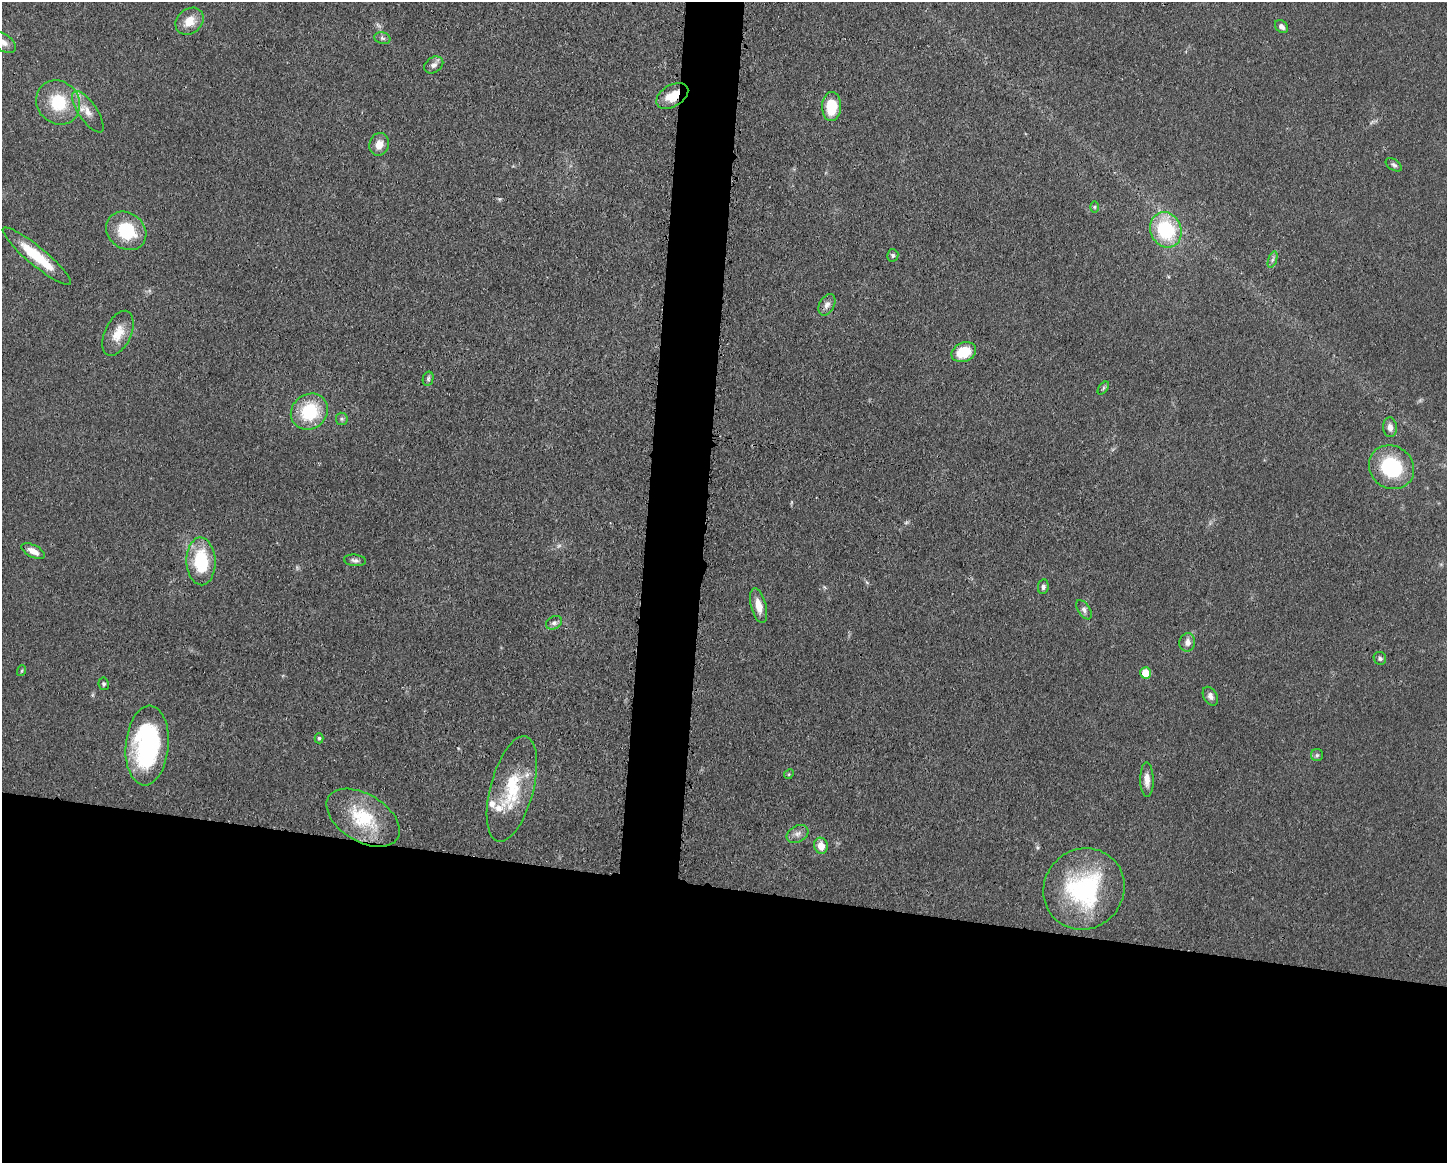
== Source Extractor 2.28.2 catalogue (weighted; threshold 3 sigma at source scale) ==
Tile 11 of 3 x 4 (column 2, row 4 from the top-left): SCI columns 1563-3007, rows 3-1163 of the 4683 x 4649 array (HDU 1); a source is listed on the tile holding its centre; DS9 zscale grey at full resolution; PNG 1449 x 1165 px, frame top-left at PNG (2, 2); each listed source drawn as its Kron ellipse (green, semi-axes under 4 px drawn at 4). Shown black and unused: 27% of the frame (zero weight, under 3 of 4 exposures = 1% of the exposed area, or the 3 px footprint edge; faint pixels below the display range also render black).
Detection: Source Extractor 2.28.2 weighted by HDU 2 'WHT'; one run over the whole footprint, this tile lists its part. Background 0.0591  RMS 0.0043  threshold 0.0194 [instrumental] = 3 sigma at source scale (4.5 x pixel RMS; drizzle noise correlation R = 1.50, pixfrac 1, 0.05/0.05 arcsec/px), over >= 5 px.
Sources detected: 53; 2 too faint to see at this stretch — neither listed nor drawn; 2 inside a brighter listed object's ellipse — not listed separately; the other 49 listed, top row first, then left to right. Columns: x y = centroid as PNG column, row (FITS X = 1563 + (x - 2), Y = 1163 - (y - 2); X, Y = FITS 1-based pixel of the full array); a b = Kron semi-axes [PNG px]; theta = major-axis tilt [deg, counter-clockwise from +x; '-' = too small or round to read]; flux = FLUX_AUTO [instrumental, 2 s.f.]
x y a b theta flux
190 21 15 12 40 6.5
1282 26 7 5 -47 2
382 38 8 6 -17 1.1
3 42 14 8 -35 2.9
434 65 10 7 35 2
672 96 17 11 31 8.5
58 102 23 21 -49 19
832 107 14 9 89 13
88 112 24 9 -56 5.4
379 144 11 9 75 4.7
1394 165 9 5 -33 1.1
1095 207 6 4 90 0.59
1166 230 18 15 -66 32
126 231 21 18 -37 21
893 255 6 5 - 0.95
37 256 44 9 -40 17
1272 260 8 4 71 1
827 305 11 7 61 2.2
118 333 24 13 65 7.8
964 352 13 9 23 12
428 379 7 5 76 0.98
1103 388 7 4 54 0.75
309 412 19 17 36 22
342 419 6 6 - 0.86
1390 427 10 7 -85 2.4
1391 467 23 21 -37 31
33 551 13 6 -27 3.6
355 560 11 5 -5 1.4
201 561 24 14 -88 25
1043 587 7 5 81 1.2
759 606 18 7 -76 5.3
1084 610 11 6 -56 1.6
554 623 8 6 27 1.6
1187 642 9 8 - 2.7
1380 658 6 6 - 0.98
21 671 5 3 - 0.45
1145 673 5 5 - 9.3
104 684 6 5 - 0.85
1210 696 10 6 -61 1.9
319 738 5 4 - 0.74
147 745 40 21 85 70
1317 755 6 6 - 0.93
789 774 5 4 - 0.5
1147 780 17 6 -89 3.6
512 789 54 21 75 27
363 818 40 23 -31 26
797 834 11 8 30 2.3
821 846 8 7 - 5
1084 889 42 39 45 62
Overlapping masked pixels (flux is a lower limit): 1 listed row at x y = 672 96
Isophote crosses this tile's border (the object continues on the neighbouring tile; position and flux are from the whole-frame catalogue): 1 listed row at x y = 3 42